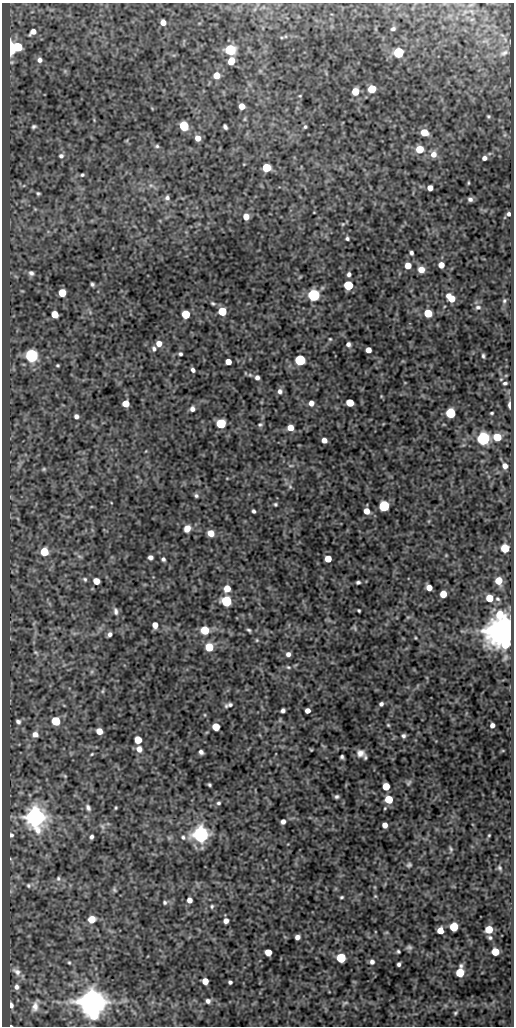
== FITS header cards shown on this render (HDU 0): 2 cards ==
NAXIS1  =                  512
NAXIS2  =                 1024

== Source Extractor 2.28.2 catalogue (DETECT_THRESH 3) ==
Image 512 x 1024 px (HDU 0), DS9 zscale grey, 1 PNG px = 1 image px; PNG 516 x 1028 px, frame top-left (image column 1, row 1024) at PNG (2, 3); no overlay
Background 50.2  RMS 0.56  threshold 1.69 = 3 sigma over >= 5 px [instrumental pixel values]
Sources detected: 209; all 209 listed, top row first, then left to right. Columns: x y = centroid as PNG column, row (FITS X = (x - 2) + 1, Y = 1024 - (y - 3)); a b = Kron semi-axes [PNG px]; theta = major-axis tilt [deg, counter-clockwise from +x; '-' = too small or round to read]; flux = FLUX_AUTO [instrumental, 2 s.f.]
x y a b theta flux
163 22 5 5 - 280
393 29 4 3 - 73
33 32 9 6 40 260
18 47 6 5 - 1500
11 48 6 4 90 7700
230 50 6 5 - 4400
398 53 5 5 - 3200
504 53 8 4 29 81
40 60 7 6 - 150
231 61 6 5 - 570
216 75 6 5 - 480
372 89 5 5 - 1200
355 91 5 5 - 810
300 96 4 3 - 32
242 106 5 5 - 420
488 116 4 3 - 48
34 126 5 4 - 74
184 126 6 5 - 2300
225 127 5 3 - 91
305 127 4 4 - 54
424 132 5 5 - 780
198 138 5 5 - 310
157 146 6 5 - 64
420 149 5 5 - 950
433 154 7 7 - 290
61 156 6 6 - 93
484 158 5 5 - 140
266 168 5 5 - 1500
82 175 5 4 - 58
468 183 5 2 - 36
430 188 5 5 - 260
38 193 4 4 - 58
167 198 7 6 - 120
470 199 6 5 - 110
314 212 3 2 - 22
509 214 5 5 - 110
246 217 5 5 - 420
343 224 5 5 - 45
347 238 4 4 - 71
411 253 4 3 - 91
441 265 5 5 - 360
408 266 5 5 - 420
421 270 6 5 - 390
31 273 7 6 - 110
349 274 4 4 - 94
92 284 4 3 - 70
348 285 6 5 - 2300
62 293 5 5 - 890
314 295 6 6 - 7000
451 298 8 5 -42 720
504 301 7 5 62 74
213 303 7 4 -24 59
478 307 8 6 -3 120
222 311 5 5 - 1600
428 313 5 5 - 1200
55 314 5 5 - 720
186 314 5 5 - 1800
330 339 4 4 - 38
159 343 5 5 - 300
348 344 5 4 - 120
154 349 7 5 -78 97
368 350 5 5 - 290
180 354 4 3 - 71
32 355 6 6 - 10000
483 356 4 3 - 61
300 360 6 5 - 4400
228 362 5 5 - 350
58 365 3 3 - 47
193 370 4 4 - 110
257 377 6 5 - 130
505 383 4 3 - 64
280 391 7 6 - 140
381 396 5 4 - 35
126 403 5 5 - 680
311 403 5 5 - 230
350 403 5 5 - 1100
510 405 5 3 - 250
192 409 6 5 - 140
450 413 6 5 - 2900
492 413 3 2 - 43
76 416 5 5 - 140
221 424 5 5 - 2700
260 425 6 4 10 63
290 428 5 5 - 360
497 437 5 5 - 890
483 439 6 6 - 10000
324 440 5 4 - 230
291 466 6 4 0 49
505 466 5 5 - 170
44 469 6 5 - 60
290 487 6 5 - 71
196 496 5 5 - 81
275 504 4 3 - 53
384 506 6 6 - 3900
254 511 4 3 - 79
367 511 5 5 - 390
187 528 6 5 - 490
211 533 5 5 - 590
505 548 6 6 - 870
44 552 5 5 - 1300
446 555 4 4 - 30
80 556 8 5 -19 80
150 557 5 4 - 140
163 559 4 4 - 82
328 559 5 5 - 580
85 579 7 5 -46 75
96 581 5 5 - 490
498 581 6 5 - 830
358 582 4 3 - 74
429 587 5 5 - 340
227 588 5 5 - 580
443 594 5 5 - 660
489 598 5 5 - 710
498 599 6 5 - 72
226 601 6 5 - 4200
116 611 10 6 -82 140
359 611 3 3 - 49
408 617 6 4 18 50
155 625 5 4 - 370
355 628 9 3 -75 50
205 630 5 5 - 1400
249 630 5 3 - 64
505 631 9 8 - 130000
109 634 5 4 - 120
415 638 4 2 - 31
257 640 5 4 - 43
209 647 5 5 - 1200
36 652 8 5 -38 73
288 654 5 5 - 140
288 667 6 5 - 67
91 672 6 4 71 62
102 691 6 4 88 49
381 704 4 4 - 97
229 705 10 4 17 110
283 710 4 4 - 110
307 711 5 4 - 220
205 715 5 3 - 31
56 721 6 5 - 1800
18 722 7 6 - 110
388 725 4 4 - 43
492 725 4 4 - 160
216 727 5 5 - 1000
99 731 5 5 - 430
35 734 7 7 - 220
403 736 4 4 - 86
138 740 5 5 - 800
139 749 7 6 - 230
311 750 3 2 - 31
201 752 5 4 - 110
360 753 10 9 - 270
92 754 5 4 - 37
342 757 4 3 - 73
65 776 5 4 - 45
409 783 8 5 53 72
209 785 4 3 - 55
386 786 5 5 - 840
337 797 4 3 - 75
389 799 5 5 - 1100
218 803 5 4 - 62
88 808 9 6 -62 120
116 808 4 3 - 40
35 817 7 7 - 45000
283 821 4 4 - 150
385 825 5 4 - 250
102 826 8 5 -60 100
11 835 7 6 - 99
201 835 6 6 - 21000
489 835 3 3 - 35
91 837 4 4 - 91
183 837 7 5 -43 81
169 838 7 4 -71 55
451 849 8 5 -76 75
409 865 6 5 - 78
500 868 7 5 -64 73
58 878 7 5 -78 85
28 885 7 6 - 87
114 890 6 4 -52 55
375 896 5 4 - 41
342 897 4 3 - 49
189 900 5 4 - 240
165 902 5 5 - 68
212 906 6 5 - 62
92 919 7 6 - 540
226 921 5 4 - 210
454 927 6 5 - 1700
489 929 5 5 - 840
440 930 5 5 - 420
297 937 5 4 - 180
490 938 5 5 - 72
409 947 7 6 - 90
398 951 4 3 - 59
268 952 5 5 - 550
495 952 5 5 - 890
341 958 5 5 - 2700
372 962 6 5 - 120
69 963 5 4 - 48
399 964 4 3 - 85
17 972 14 7 -38 200
460 972 7 5 80 1300
205 981 5 5 - 480
230 982 4 4 - 78
16 987 7 6 - 130
208 1001 5 5 - 130
92 1002 8 7 - 94000
345 1003 9 4 26 62
11 1005 6 4 -82 160
35 1006 16 8 72 260
455 1013 4 3 - 50
11 1026 3 2 - 41
At the frame edge (FLAGS 8, measured only in part): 1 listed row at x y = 11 1026